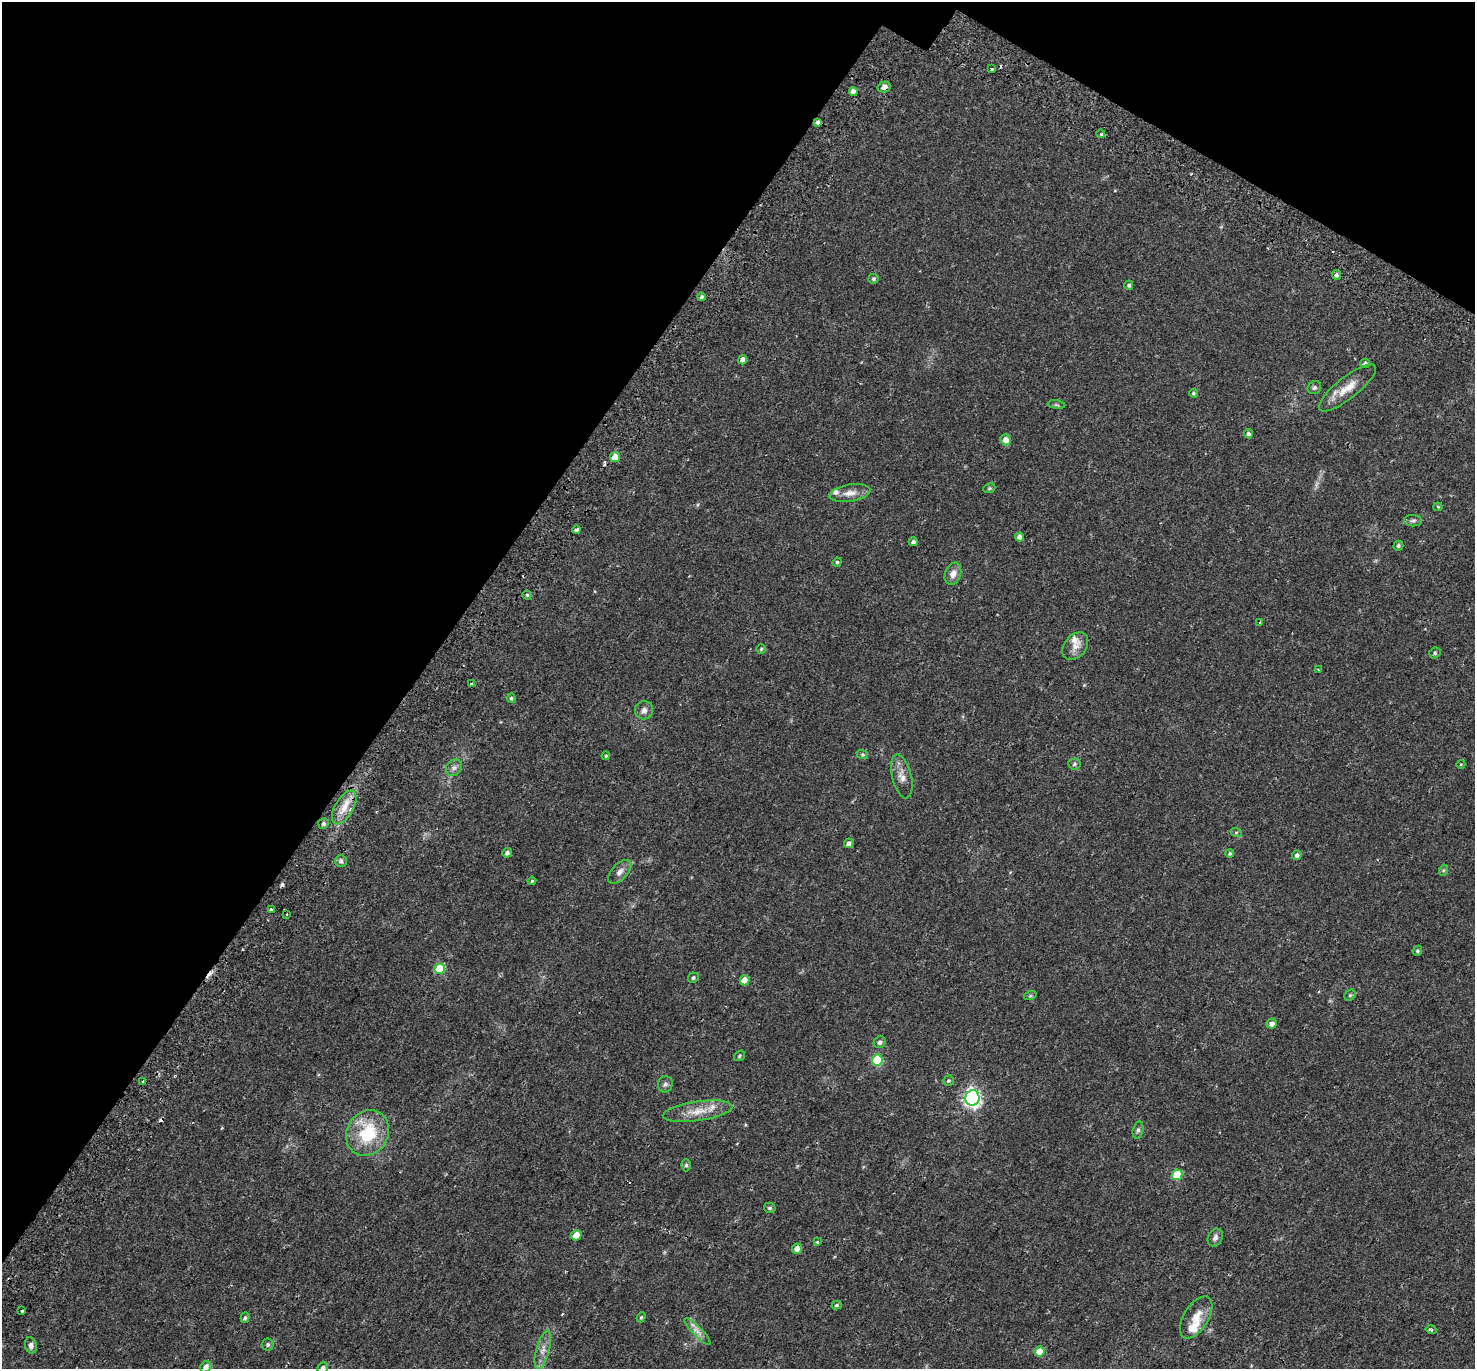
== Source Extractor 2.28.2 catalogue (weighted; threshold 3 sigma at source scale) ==
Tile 2 of 4 x 4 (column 2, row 1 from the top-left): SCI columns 1544-3016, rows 4392-5758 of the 6044 x 6110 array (HDU 1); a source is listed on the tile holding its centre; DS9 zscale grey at full resolution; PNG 1477 x 1371 px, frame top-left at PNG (2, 2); each listed source drawn as its Kron ellipse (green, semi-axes under 4 px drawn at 4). Shown black and unused: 32% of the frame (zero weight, under 2 of 3 exposures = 5% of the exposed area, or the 3 px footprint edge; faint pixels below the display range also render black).
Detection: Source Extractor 2.28.2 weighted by HDU 2 'WHT'; one run over the whole footprint, this tile lists its part. Background 0.0254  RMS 0.0035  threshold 0.0156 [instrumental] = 3 sigma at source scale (4.5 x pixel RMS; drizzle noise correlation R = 1.50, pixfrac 1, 0.0396/0.0396 arcsec/px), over >= 5 px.
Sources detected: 107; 1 too faint to see at this stretch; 9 cosmic-ray / hot-pixel residue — neither listed nor drawn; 4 inside a brighter listed object's ellipse — not listed separately; the other 93 listed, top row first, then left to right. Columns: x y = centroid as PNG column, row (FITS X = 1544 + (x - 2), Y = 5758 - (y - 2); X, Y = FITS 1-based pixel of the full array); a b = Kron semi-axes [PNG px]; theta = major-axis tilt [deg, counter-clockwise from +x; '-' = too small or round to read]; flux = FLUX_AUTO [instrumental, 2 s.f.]
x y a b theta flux
992 69 3 3 - 0.49
884 87 6 5 - 1.9
853 91 4 4 - 1.6
818 122 4 3 - 2.1
1101 134 4 3 - 0.62
1336 275 5 4 - 0.78
873 279 5 5 - 0.59
1129 285 4 4 - 0.56
701 297 4 3 - 0.5
743 360 4 4 - 1.8
1365 363 5 4 - 0.63
1314 388 7 6 - 0.66
1347 388 35 11 38 5.6
1193 393 4 4 - 0.46
1056 405 8 4 -9 0.52
1248 434 5 4 - 0.81
1006 440 5 5 - 2.4
615 457 5 5 - 3.5
989 488 6 4 21 0.45
850 493 21 8 9 3.1
1438 507 4 4 - 0.33
1413 521 9 5 -2 0.78
576 530 4 3 - 2.1
1019 537 4 4 - 1.5
913 542 4 4 - 0.75
1398 546 5 4 - 0.59
837 562 4 4 - 0.49
953 574 11 8 71 2.1
527 595 4 4 - 0.5
1260 622 4 2 - 0.26
1075 646 15 11 49 3
761 649 4 4 - 0.46
1435 653 6 5 - 0.62
1318 670 4 3 - 0.27
471 684 4 3 - 0.6
511 698 5 4 - 0.51
644 710 9 9 - 1.4
862 754 6 4 -18 0.46
606 756 4 3 - 0.35
1074 764 6 5 - 0.68
1461 764 4 3 - 0.28
454 768 9 7 54 1.2
902 776 22 9 -76 2.9
344 807 18 9 60 4.3
323 823 5 5 - 0.74
1236 832 6 4 -18 0.38
849 843 5 4 - 1.1
507 853 5 4 - 0.88
1230 853 4 4 - 0.44
1297 855 4 4 - 0.96
341 861 6 6 - 0.71
1444 870 5 3 - 0.4
620 872 14 8 46 1.9
532 881 4 4 - 0.4
271 909 3 3 - 0.98
286 914 3 2 - 0.5
1417 951 5 4 - 0.53
440 969 5 5 - 12
693 978 5 5 - 0.72
744 980 5 5 - 4
1350 995 6 5 - 0.49
1030 996 6 4 18 0.45
1272 1024 5 5 - 1.5
880 1042 6 5 - 0.88
739 1056 6 4 36 0.48
877 1060 5 5 - 15
143 1081 3 2 - 0.68
948 1081 5 5 - 0.53
665 1084 8 7 - 0.91
972 1098 8 7 - 100
698 1111 35 9 8 5.7
1138 1130 8 5 75 0.78
367 1133 23 20 57 16
686 1165 6 4 89 0.57
1177 1175 5 5 - 10
770 1208 6 5 - 0.59
576 1235 5 5 - 3.8
1215 1238 9 7 64 1.1
817 1242 4 4 - 0.38
797 1248 5 5 - 2
837 1305 5 4 - 0.46
22 1311 3 3 - 1.6
641 1317 5 4 - 0.43
1196 1317 23 12 58 5.2
245 1318 5 4 - 0.55
1431 1330 5 3 - 0.6
697 1332 18 5 -46 1.9
268 1344 6 6 - 0.68
31 1345 8 6 -74 1.4
543 1350 20 6 75 2.6
1040 1351 5 5 - 6
206 1367 6 5 - 1.8
323 1368 6 5 - 1.1
Overlapping masked pixels (flux is a lower limit): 2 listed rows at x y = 884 87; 818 122
Isophote crosses this tile's border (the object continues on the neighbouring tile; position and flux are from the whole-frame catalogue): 2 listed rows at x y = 206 1367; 323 1368